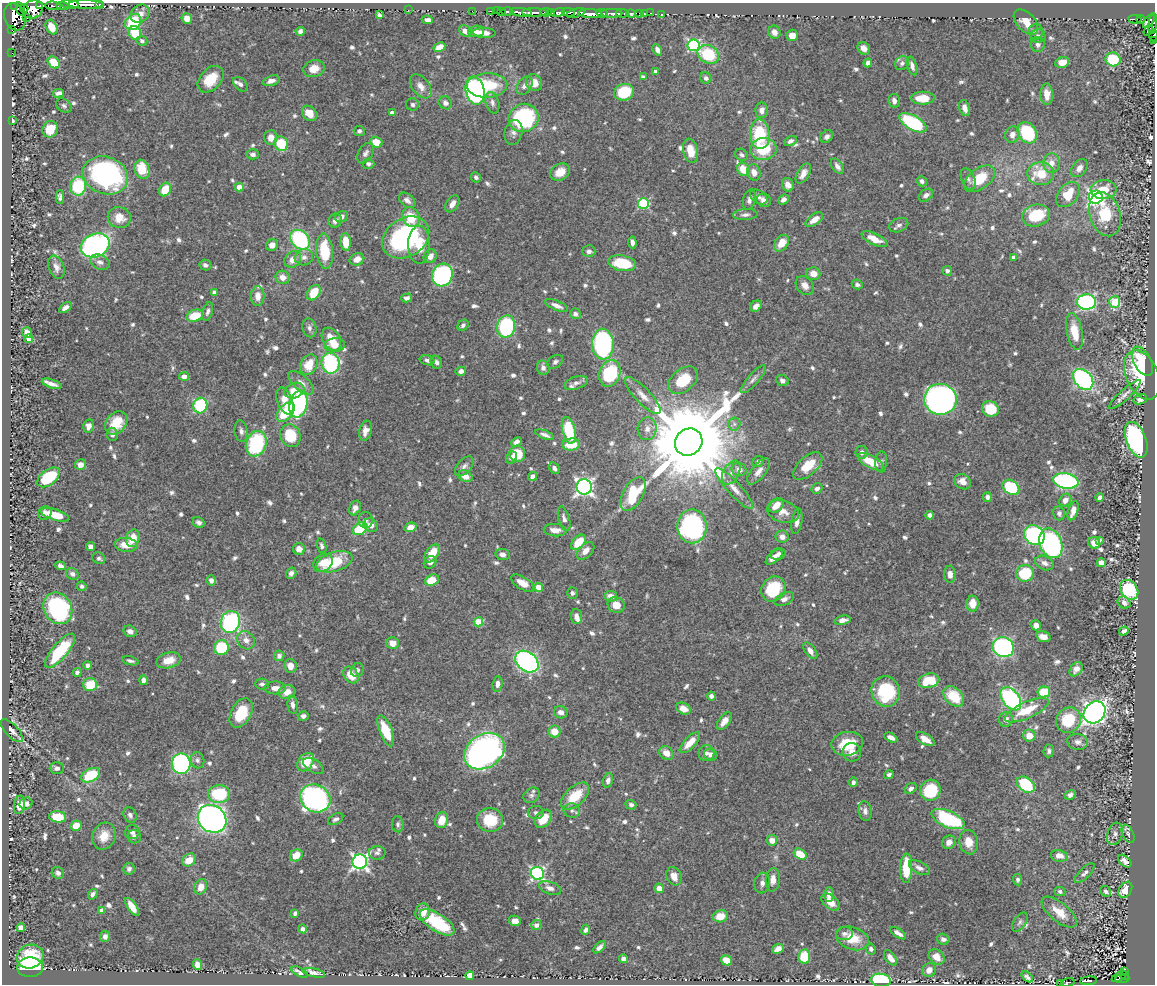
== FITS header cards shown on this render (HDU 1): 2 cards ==
NAXIS1  =                 1153
NAXIS2  =                  982

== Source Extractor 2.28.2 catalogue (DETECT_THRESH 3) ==
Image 1153 x 982 px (HDU 1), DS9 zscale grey, 1 PNG px = 1 image px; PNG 1157 x 986 px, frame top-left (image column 1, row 982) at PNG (2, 3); each listed source drawn as its Kron ellipse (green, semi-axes under 4 px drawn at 4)
Background 0.686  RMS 0.0084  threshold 0.0253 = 3 sigma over >= 5 px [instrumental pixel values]
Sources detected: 814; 2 with non-positive FLUX_AUTO (blend fragments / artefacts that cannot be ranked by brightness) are neither listed nor drawn; of the other 812, the 500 brightest by FLUX_AUTO listed and drawn (312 fainter detections omitted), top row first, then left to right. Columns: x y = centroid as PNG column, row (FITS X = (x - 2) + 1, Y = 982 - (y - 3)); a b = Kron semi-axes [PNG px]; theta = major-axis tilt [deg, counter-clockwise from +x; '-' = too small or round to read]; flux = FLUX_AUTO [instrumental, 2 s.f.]
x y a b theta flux
70 4 9 3 -5 430
86 4 18 3 -1 770
99 4 3 3 - 38
15 6 2 2 - 42
40 6 3 2 - 98
53 6 8 3 -7 130
62 6 6 2 -5 86
24 8 4 2 - 47
20 9 7 2 -73 27
33 9 11 8 25 580
408 10 2 2 - 39
472 11 2 2 - 8
490 11 3 2 - 15
497 11 2 2 - 7.3
501 11 3 2 - 20
507 12 6 3 0 58
521 12 11 3 -7 540
535 12 12 3 -1 720
546 12 6 3 10 50
551 12 3 3 - 49
568 12 6 3 -5 270
558 13 7 4 10 300
576 13 10 4 16 280
602 13 6 3 -7 150
612 13 10 3 0 440
622 13 6 3 -4 110
631 13 4 3 - 110
640 13 3 3 - 31
644 13 3 2 - 7
651 13 3 2 - 10
140 14 10 8 40 4.4
590 14 12 3 -3 790
662 14 3 3 - 11
379 15 4 4 - 1.6
15 17 14 10 -69 1100
27 18 3 3 - 44
187 18 5 5 - 4.6
1135 19 7 3 -4 81
1141 19 4 3 - 110
427 20 6 4 -2 2.7
1149 21 8 3 50 240
133 22 9 7 47 32
1026 22 15 9 -46 8.1
1153 24 10 3 83 240
52 27 8 5 -62 6.9
12 29 2 2 - 42
1148 30 6 3 53 30
300 31 4 4 - 1.7
465 31 7 5 -40 4.2
476 31 8 5 4 3.6
774 32 7 6 - 3
1036 32 8 7 - 1.9
135 33 7 6 - 18
484 33 11 5 -3 4.2
792 35 6 5 - 6
1154 35 6 3 -89 31
1038 36 7 6 - 2
1154 40 3 2 - 16
142 41 5 5 - 1.5
694 45 6 6 - 69
1038 45 7 7 - 2.1
439 47 6 4 30 6.7
864 48 7 5 -50 4.2
657 50 6 4 -59 2.4
12 53 2 2 - 4
708 54 11 9 -26 29
1113 59 7 7 - 28
54 62 7 5 -46 16
1062 62 7 5 18 6.8
868 63 4 4 - 2.4
902 63 7 6 - 1.7
912 66 9 5 -73 2.7
314 69 11 8 15 7.2
656 72 4 4 - 2.2
643 77 4 4 - 2.6
706 78 6 5 - 1.9
211 79 15 10 46 14
271 81 9 5 16 3.2
534 83 9 8 - 7.3
240 84 9 5 -46 1.8
487 85 20 12 2 24
421 86 14 8 -52 4.4
524 86 10 7 52 2.7
475 90 14 9 -77 120
624 92 10 8 15 28
58 93 5 4 - 2.4
1047 94 11 6 -88 5.2
923 98 11 6 1 12
894 101 7 5 -79 2.9
445 103 7 6 - 2.5
492 103 11 6 -74 2.5
413 104 6 6 - 1.6
64 106 8 6 -32 1.5
964 108 8 5 -73 3.7
762 110 8 6 88 3.1
309 113 8 6 -48 8.4
392 113 4 4 - 2.5
524 118 15 14 - 81
12 121 4 3 - 1.5
913 123 15 7 -30 58
50 129 8 7 - 10
359 131 5 5 - 1.5
514 132 12 9 78 3.3
1027 133 11 9 -53 43
760 134 15 10 -85 33
1012 135 8 7 - 3.8
271 137 7 6 - 4.7
827 137 7 5 49 2.2
790 141 6 4 29 1.8
376 142 6 5 - 7.6
281 144 7 6 - 22
763 149 13 11 7 24
691 151 12 7 -76 8.7
365 153 11 7 59 2.3
253 154 6 5 - 2.2
741 155 7 5 -32 1.6
1051 163 10 8 85 5.4
368 164 6 5 - 1.9
837 166 9 5 -55 2.6
1079 168 10 7 52 3.6
142 169 10 7 -73 16
743 169 7 6 - 10
560 172 10 8 31 8.2
754 172 8 6 -72 5.4
803 173 11 6 59 4.7
1041 174 13 11 2 19
105 175 23 18 -19 130
476 177 5 4 - 1.7
968 179 11 6 -66 1.9
979 179 18 10 36 18
922 181 5 5 - 2
788 185 7 5 -67 4.1
78 186 9 8 - 33
239 187 4 4 - 6.9
165 189 7 5 58 14
1104 189 13 9 5 11
1068 194 14 9 51 16
926 195 8 5 34 2.3
60 197 7 4 -89 1.6
759 197 9 6 -32 2.3
1096 197 7 6 - 170
749 199 10 6 74 2.8
407 200 9 6 -40 2.9
764 200 7 6 - 2.8
784 200 6 4 41 2.4
643 203 5 5 - 50
452 204 9 5 57 3.8
1105 214 22 15 -71 25
745 215 12 5 4 2.1
1036 215 14 11 15 29
341 217 7 5 27 2.3
411 217 10 8 -63 16
119 218 11 10 - 7.5
814 220 10 5 34 5.3
335 221 7 6 - 3.2
899 225 10 6 23 2.1
406 237 25 19 33 94
874 239 14 6 -25 9.3
300 240 11 8 -46 57
346 242 9 5 -85 11
632 242 6 3 -83 2.5
782 243 9 6 52 9.2
95 245 15 11 24 140
272 245 6 5 - 4.5
419 245 19 11 -89 12
325 251 17 8 -84 24
589 251 6 6 - 2.4
430 256 7 6 - 4.2
304 257 9 8 - 2.7
1013 257 4 4 - 1.6
293 259 9 7 39 5.3
357 259 7 6 - 4.8
100 262 10 7 -23 2.7
622 263 14 7 -10 20
205 265 6 5 - 1.9
56 267 12 7 -69 3.3
947 271 5 4 - 1.8
813 274 7 6 - 6
442 275 11 10 - 120
283 277 7 6 - 5
857 284 5 4 - 1.6
805 285 10 8 -49 4.3
214 292 4 4 - 3
314 293 8 6 56 14
258 296 10 7 88 4.8
407 298 5 4 - 1.9
1087 302 9 7 1 120
1115 302 5 5 - 30
557 306 12 5 -23 3.4
756 306 6 5 - 3.4
65 308 7 4 36 2.8
208 312 9 5 74 1.9
575 314 5 5 - 2
195 316 8 6 18 16
463 325 6 5 - 1.7
506 327 11 9 77 66
309 328 9 7 -78 2.1
1074 331 19 7 -78 14
27 333 6 4 -56 5.7
29 339 4 4 - 3.4
331 339 12 8 -58 9.6
603 344 15 10 -88 100
335 345 10 7 3 6.4
427 360 7 4 -15 1.6
1142 361 16 8 -62 23
436 362 7 5 -61 2
555 362 9 6 34 1.8
330 363 10 9 - 64
309 365 11 8 64 12
543 368 7 6 - 2.3
461 371 5 4 - 2.1
610 373 13 10 69 41
1142 375 26 16 -66 37
184 376 5 4 - 3.6
753 379 18 5 49 3.1
1083 379 12 8 -47 110
683 380 17 11 39 18
782 381 6 5 - 2.4
301 383 15 7 -41 4.2
576 383 12 6 17 2.5
52 384 10 3 -19 3.2
294 391 10 7 20 9.5
1125 394 21 5 42 3.1
643 396 24 7 -46 6.1
940 399 16 15 - 290
1140 399 7 5 19 2.1
285 401 14 7 -70 8.8
298 404 14 9 77 100
200 405 8 7 - 46
990 409 8 7 - 22
285 412 11 7 48 20
116 423 13 10 51 15
734 424 6 6 - 1.7
89 426 6 5 - 3.5
647 429 11 9 84 4.1
569 430 14 6 -76 30
241 431 11 6 -81 2.4
365 431 10 6 76 3.7
112 434 6 5 - 2
545 435 10 4 -21 2.3
290 436 11 10 - 22
1136 440 19 10 -69 130
517 442 6 4 28 2.5
689 442 14 13 - 14000
256 444 13 10 70 54
571 444 8 6 7 15
862 452 6 6 - 2.3
517 454 8 8 - 19
511 458 6 5 - 2.3
758 462 6 5 - 1.6
871 462 14 6 -28 14
881 462 10 6 86 1.6
81 465 5 5 - 4
464 466 12 7 49 2.4
808 466 17 9 42 14
554 468 6 4 -54 2.2
739 469 7 6 - 4
758 471 15 7 51 4.2
731 473 13 7 61 3.6
465 476 7 5 -25 5.7
533 476 5 4 - 2.9
49 477 13 7 37 26
1066 481 12 7 -10 110
963 482 9 7 -37 4.7
584 487 7 7 - 200
1011 487 9 6 -36 41
734 489 27 6 -48 6
817 489 6 5 - 1.9
633 494 18 10 61 39
987 497 4 4 - 2.3
1100 498 4 4 - 3
1065 500 7 5 54 4.2
776 505 8 6 43 6.4
355 508 7 5 67 2.8
783 511 16 11 -18 6.3
1073 511 10 5 72 5.1
45 513 7 6 - 3.2
1059 513 7 6 - 2
55 515 14 5 -17 10
930 515 4 4 - 2
564 519 12 5 -74 2.3
366 520 8 7 - 1.9
797 521 13 5 80 3.2
199 522 6 5 - 2
371 525 7 6 - 3.8
692 526 17 15 -90 140
411 527 6 4 19 5.2
360 529 8 5 37 25
555 530 11 6 -5 4.8
1034 535 11 9 -40 98
782 537 6 6 - 3.5
133 538 9 6 73 10
1099 540 4 3 - 1.6
578 542 9 5 48 17
1051 543 15 11 -68 120
1094 543 6 5 - 4.8
126 545 11 7 -5 8.5
322 546 7 4 -72 1.6
90 547 4 4 - 2.6
299 549 6 6 - 5
586 551 10 6 45 4.6
432 553 10 6 54 12
502 554 7 5 -10 2.9
778 554 8 6 18 2.5
774 557 10 5 39 3.8
99 558 7 5 -29 1.5
334 562 19 9 17 25
430 562 7 5 42 2.3
323 563 10 8 37 5.7
1045 563 10 6 -25 3.1
1101 563 4 4 - 8.7
60 566 5 4 - 2.1
291 573 6 5 - 2.2
1025 573 9 8 - 24
72 574 6 5 - 1.8
950 574 8 6 -86 3.7
211 580 5 4 - 2.7
432 580 7 5 21 9.8
523 583 13 6 -31 7.1
82 586 5 4 - 1.5
539 587 4 4 - 8.4
773 589 13 11 53 27
1129 590 11 8 -53 50
572 593 6 5 - 1.6
611 596 6 5 - 4.6
784 599 10 6 25 3.1
1124 603 7 5 -39 2.9
973 604 8 6 -90 8
616 605 9 7 -25 7.3
58 608 16 13 -60 75
576 617 7 5 -88 2.7
843 620 8 4 13 3.7
230 622 11 9 73 77
478 622 5 4 - 15
1036 625 5 5 - 4.2
130 631 7 5 -17 3
1124 631 5 4 - 2.2
1043 637 7 5 -16 3.9
246 640 10 8 -52 4
393 643 6 6 - 5.4
1003 647 11 9 -25 140
221 648 7 7 - 28
60 651 21 7 50 35
810 651 9 5 -55 3.5
279 656 5 5 - 2
169 660 12 7 15 8.7
130 661 8 3 -14 1.5
527 662 13 9 -39 140
88 665 4 4 - 2.1
290 666 7 6 - 4.7
1076 669 8 5 53 3.2
357 670 7 6 - 1.9
77 672 4 4 - 1.7
351 675 9 7 -52 10
144 680 5 4 - 2.6
929 681 11 7 14 18
262 684 6 5 - 1.9
498 684 7 5 83 2.8
90 685 7 6 - 21
275 688 10 6 -1 4.2
886 691 15 14 - 39
287 692 8 7 - 6
1044 692 6 5 - 16
711 696 4 4 - 2.2
954 696 12 8 -43 19
1011 699 13 8 -53 88
293 705 9 5 -83 2.4
683 709 7 5 -26 6.2
1027 710 23 8 24 16
561 712 7 6 - 3
1095 712 12 10 45 360
241 713 16 10 61 20
303 716 5 4 - 1.8
1006 719 7 7 - 3.4
1069 720 13 12 - 23
724 721 10 5 52 5.4
12 731 14 6 -47 3.5
386 731 16 6 -68 19
555 731 6 6 - 9.2
1029 736 6 6 - 6.8
891 738 7 4 -26 3.2
925 739 10 5 -31 5.2
1078 742 10 8 -10 3
690 743 13 5 46 8.3
847 744 16 12 10 16
484 751 22 16 33 240
1049 751 6 5 - 1.7
852 752 9 9 - 4
666 753 7 6 - 5.8
706 753 8 8 - 2.4
711 755 7 6 - 2.8
197 760 8 6 -75 1.9
306 762 10 7 54 17
181 764 10 9 - 97
313 766 11 6 -32 2.1
57 768 7 6 - 2.1
91 775 10 6 28 24
889 775 5 4 - 1.5
608 780 7 5 73 2.1
853 782 5 4 - 1.7
1026 785 10 7 -36 32
911 788 6 5 - 2.5
930 790 10 10 - 27
219 794 11 9 8 33
531 795 9 7 40 1.6
1070 795 5 4 - 2
575 796 17 9 43 18
315 798 15 13 -26 230
26 804 6 6 - 2.4
20 805 9 5 80 6.3
631 805 5 5 - 2
572 811 8 7 - 1.7
865 811 10 6 -83 2.4
536 813 8 6 1 1.6
130 815 8 6 -64 2.2
58 817 8 5 -8 15
212 819 15 13 -39 290
336 819 8 5 29 1.7
543 819 10 7 51 12
948 819 17 8 -23 57
442 820 8 6 72 8.6
490 820 13 12 - 18
398 824 8 6 -87 1.6
76 826 5 5 - 9.4
132 832 7 7 - 1.9
1115 834 11 7 72 2.5
1128 834 10 5 -64 1.5
104 836 14 11 66 7.9
134 837 7 6 - 2.4
772 840 5 5 - 5.7
949 842 7 6 - 3.8
969 842 12 9 -79 7.7
377 853 8 7 - 1.9
800 854 7 5 -33 13
296 855 7 5 40 8.9
1059 856 8 5 -11 5.2
189 860 7 6 - 7.7
1125 861 8 5 -42 2.6
360 862 7 7 - 200
906 868 15 6 88 21
919 868 11 6 -26 2.8
129 869 6 6 - 1.7
58 873 6 5 - 1.8
538 873 7 6 - 120
1085 873 13 5 45 2.2
674 876 9 7 -65 5.3
773 880 12 7 85 4.2
1018 880 6 4 -85 1.5
762 883 10 8 80 2.5
201 887 8 6 69 6
550 888 11 6 -19 2.8
659 888 4 4 - 5
1125 890 9 6 58 7.1
1060 891 5 5 - 1.6
1106 891 6 5 - 1.5
93 894 5 4 - 1.8
829 894 7 5 90 3.8
830 902 10 6 -40 7.7
132 907 10 4 -56 7.4
102 911 4 4 - 3.8
423 912 8 7 - 5.7
1059 912 21 9 -40 12
295 913 4 4 - 1.6
720 916 7 6 - 8.9
515 921 6 5 - 3.1
437 922 20 8 -32 29
1020 922 11 6 57 1.7
536 925 5 5 - 2.2
21 927 4 4 - 2.5
303 929 4 4 - 2.1
586 930 5 4 - 1.6
844 933 8 6 9 2
898 933 9 4 -33 2.9
105 936 5 5 - 2.5
853 938 17 11 -19 12
943 939 6 5 - 2.1
600 947 7 4 45 2.2
778 949 6 4 25 3.7
871 949 5 5 - 1.7
30 956 14 11 22 20
804 956 7 6 - 19
937 957 9 7 -44 6.3
890 958 9 5 -53 3.2
623 959 5 4 - 1.8
726 960 6 4 -33 9.7
198 965 5 4 - 4.6
30 967 13 10 1 78
929 970 7 6 - 4.2
1125 971 4 2 - 15
299 972 9 3 -28 1.7
314 973 12 4 -13 2.3
470 976 4 4 - 6.9
1119 976 8 4 31 96
1124 976 4 3 - 51
1027 977 6 4 -40 1.7
1122 979 7 3 4 88
881 980 10 6 -7 50
1089 981 8 3 4 100
1067 983 7 3 15 110
1060 984 3 2 - 6.6
At the frame edge (FLAGS 8, measured only in part): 7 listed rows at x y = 70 4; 99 4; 1153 24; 1154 35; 1154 40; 1067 983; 1060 984
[312 fainter detections neither listed nor drawn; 2 non-positive-flux detections neither listed nor drawn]